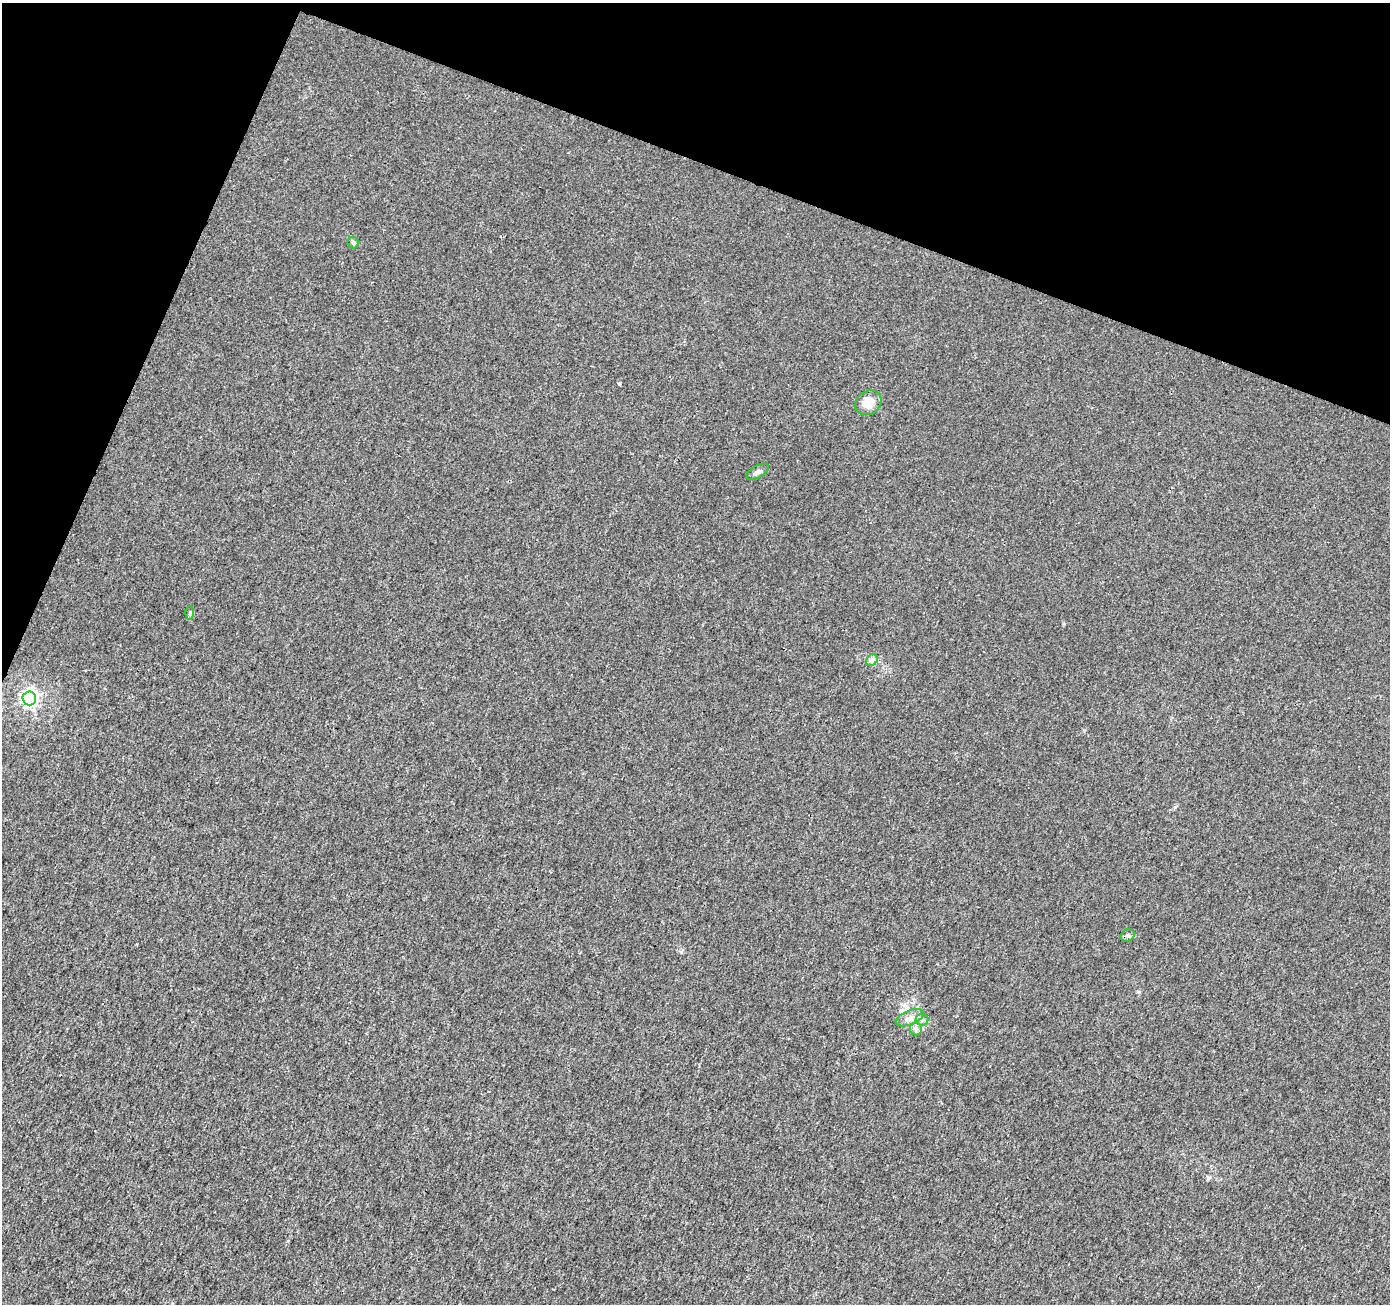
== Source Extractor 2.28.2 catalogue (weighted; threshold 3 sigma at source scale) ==
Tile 2 of 4 x 4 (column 2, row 1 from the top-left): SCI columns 1397-2784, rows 4180-5481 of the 5559 x 5692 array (HDU 1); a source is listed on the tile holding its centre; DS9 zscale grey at full resolution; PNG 1392 x 1306 px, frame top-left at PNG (2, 3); each listed source drawn as its Kron ellipse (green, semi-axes under 4 px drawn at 4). Shown black and unused: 19% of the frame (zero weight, under 3 of 4 exposures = <1% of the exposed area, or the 3 px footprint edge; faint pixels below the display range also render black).
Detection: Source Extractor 2.28.2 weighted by HDU 2 'WHT'; one run over the whole footprint, this tile lists its part. Background 0.0014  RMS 0.0021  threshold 0.00928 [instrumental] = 3 sigma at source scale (4.5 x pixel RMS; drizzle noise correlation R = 1.50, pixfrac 1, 0.0396/0.0396 arcsec/px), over >= 5 px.
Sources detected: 10; all 10 listed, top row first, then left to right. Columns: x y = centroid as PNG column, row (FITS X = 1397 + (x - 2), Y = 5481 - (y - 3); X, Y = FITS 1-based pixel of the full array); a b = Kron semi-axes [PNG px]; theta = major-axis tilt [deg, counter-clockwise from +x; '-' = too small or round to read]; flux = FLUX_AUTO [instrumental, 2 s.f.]
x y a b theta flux
353 243 6 5 - 0.46
868 403 14 11 32 2.6
757 472 13 6 30 0.71
190 613 6 4 89 0.34
872 660 7 5 45 0.55
29 698 7 6 - 70
1128 935 7 6 - 0.46
910 1018 15 7 22 1.3
922 1020 6 6 - 0.54
916 1029 6 6 - 0.59
Unlisted compact peaks at least as high as the median listed source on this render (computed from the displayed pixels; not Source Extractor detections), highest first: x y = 1208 1178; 619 383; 681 952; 1175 807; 1139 992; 1084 730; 1064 624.